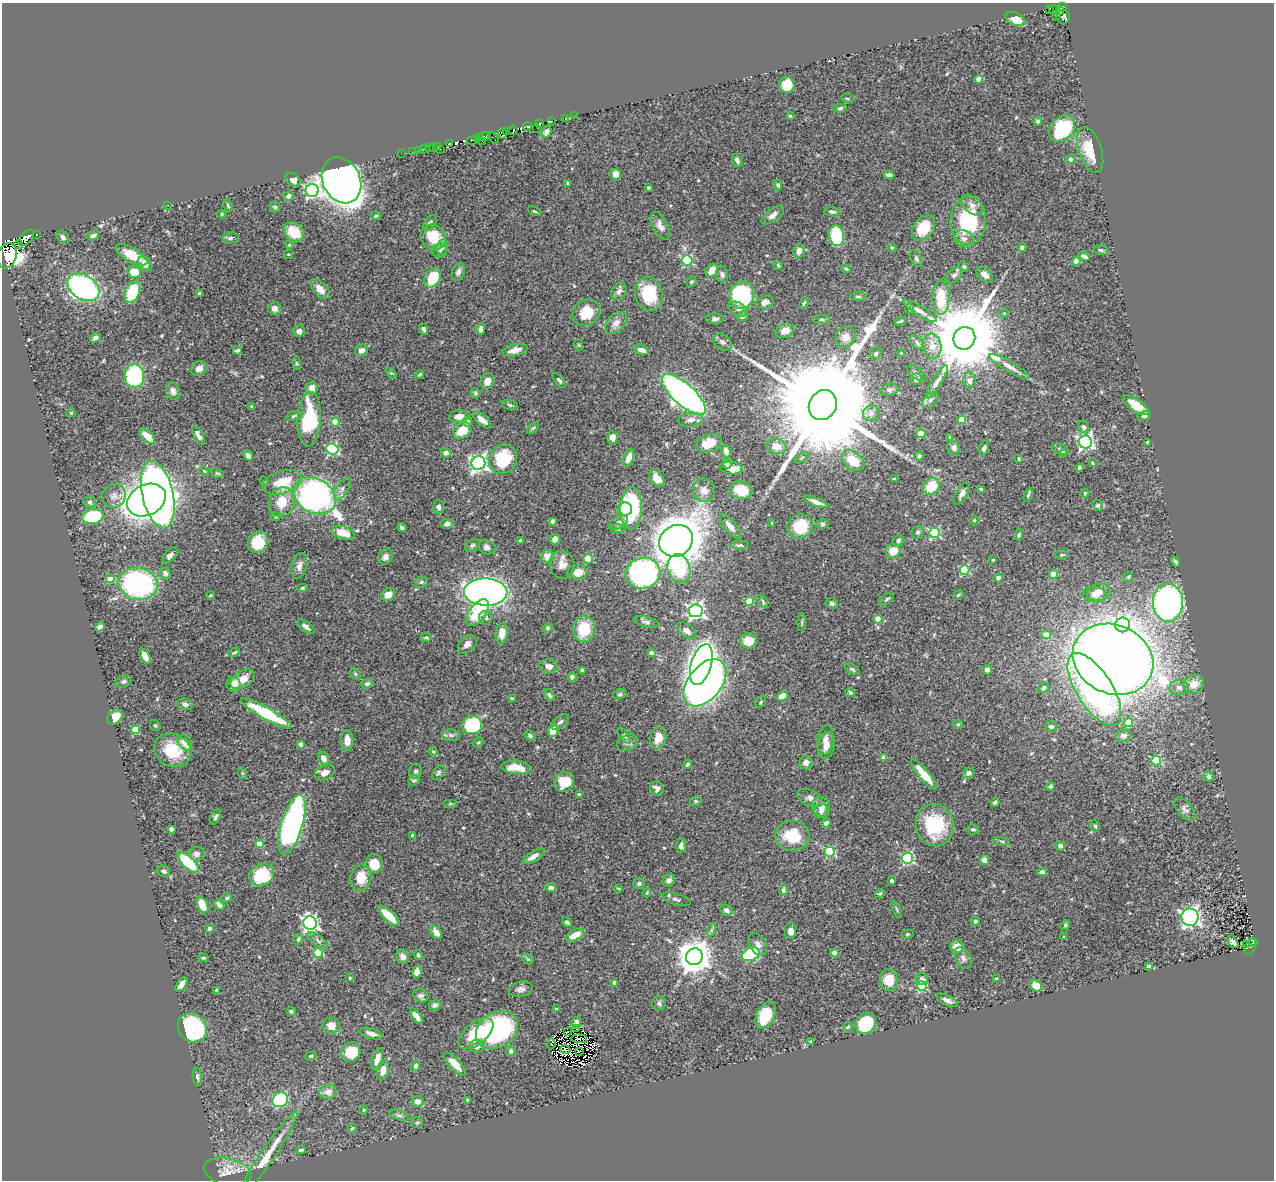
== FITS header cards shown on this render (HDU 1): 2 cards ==
NAXIS1  =                 1272
NAXIS2  =                 1178

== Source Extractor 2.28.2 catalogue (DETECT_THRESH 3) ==
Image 1272 x 1178 px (HDU 1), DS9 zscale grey, 1 PNG px = 1 image px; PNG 1276 x 1182 px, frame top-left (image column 1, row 1178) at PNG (2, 3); each listed source drawn as its Kron ellipse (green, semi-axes under 4 px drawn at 4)
Background 0.389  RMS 0.022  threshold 0.0648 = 3 sigma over >= 5 px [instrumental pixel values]
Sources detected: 571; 16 with non-positive FLUX_AUTO (blend fragments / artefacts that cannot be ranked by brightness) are neither listed nor drawn; of the other 555, the 500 brightest by FLUX_AUTO listed and drawn (55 fainter detections omitted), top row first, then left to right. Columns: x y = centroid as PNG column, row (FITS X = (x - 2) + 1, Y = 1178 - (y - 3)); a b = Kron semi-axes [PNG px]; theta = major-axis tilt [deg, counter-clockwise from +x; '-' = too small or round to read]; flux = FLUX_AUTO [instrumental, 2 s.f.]
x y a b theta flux
1062 7 4 3 - 100
1049 9 3 3 - 15
1053 9 4 3 - 39
1060 11 4 3 - 120
1056 17 3 2 - 15
1063 17 7 6 - 79
1015 19 10 6 -24 19
979 79 4 4 - 25
787 85 8 7 - 43
848 98 6 3 -9 1.8
840 108 6 4 10 3
574 116 2 2 - 3.4
790 116 3 3 - 3.1
566 119 4 2 - 5.8
552 121 2 2 - 6.2
1038 121 4 4 - 3.9
539 124 3 3 - 260
527 126 4 3 - 150
537 128 3 2 - 49
1062 129 15 11 49 120
513 130 4 2 - 200
506 131 2 2 - 19
546 132 6 4 63 5
502 134 6 3 -67 43
485 136 6 3 6 110
478 138 4 3 - 54
494 138 6 2 -58 10
472 140 6 4 8 65
482 141 3 2 - 11
450 144 4 3 - 200
437 146 3 2 - 5.4
429 148 2 2 - 2.7
434 148 3 2 - 7.4
425 149 5 2 - 7.8
441 149 2 2 - 2.3
419 150 4 2 - 4.2
1090 150 24 11 -72 49
412 152 2 2 - 2.5
401 154 2 2 - 4.3
1070 159 5 4 - 6.8
737 160 7 4 -60 5.3
616 174 5 5 - 15
889 175 5 4 - 4.5
293 180 8 6 -38 7.9
342 180 24 18 -64 1200
568 183 3 3 - 2
778 185 5 4 - 3.2
648 187 3 3 - 1.8
312 190 6 6 - 310
288 196 5 5 - 5
167 205 2 2 - 8.5
972 205 12 8 -43 9.1
228 206 6 3 -64 1.9
275 207 5 5 - 2
534 211 7 4 -26 2
832 212 8 4 -7 5
222 214 4 4 - 1.5
773 215 13 6 36 8.6
376 216 5 3 - 2
968 221 24 17 87 110
430 223 8 5 53 3.9
660 226 15 7 -62 8.6
924 228 14 10 51 47
294 232 11 9 -40 36
36 235 3 3 - 70
93 235 6 4 25 4.3
837 236 10 7 -80 94
63 237 7 5 -45 4
433 237 13 12 - 48
26 238 10 5 46 260
230 238 8 5 10 3.4
964 238 10 8 -15 8.1
18 244 4 3 - 68
289 245 4 3 - 1.7
443 247 8 5 77 3.8
892 248 5 3 - 1.5
1022 248 4 4 - 3.7
440 250 7 7 - 3.7
1101 250 7 5 -15 2.4
799 251 7 6 - 9.8
288 254 4 3 - 1.6
131 255 18 7 -29 24
7 256 13 9 71 8900
1084 256 6 4 -30 4.5
916 259 9 5 -65 3.3
687 260 5 5 - 140
1076 261 4 4 - 6.8
145 264 8 5 -55 9.6
778 265 4 3 - 1.7
964 267 6 4 -49 2.2
846 269 5 3 - 1.9
712 270 7 5 53 16
134 272 7 6 - 19
458 272 9 6 67 5.7
722 274 9 6 -80 4.4
954 275 10 6 41 5
985 275 10 6 -44 8.4
433 278 10 7 61 53
691 282 5 4 - 2
83 287 17 12 -31 380
320 289 12 6 -46 13
619 291 9 7 56 6.6
132 292 11 7 68 59
200 294 4 3 - 4.9
649 294 17 13 -76 63
742 295 13 12 - 180
858 297 8 3 -1 2.4
941 298 17 8 89 52
765 302 9 6 25 7.2
804 303 5 3 - 2.4
275 308 6 6 - 6.1
738 309 10 6 -29 5.7
910 309 5 4 - 1.9
920 311 19 5 -32 8.5
586 313 14 12 45 33
1004 313 4 4 - 1.5
742 316 6 5 - 3.7
715 319 9 5 2 4.3
822 320 8 4 0 2.5
900 321 5 3 - 2.1
616 323 13 8 48 11
424 329 6 4 -68 4.1
481 329 6 3 90 5
299 331 6 5 - 7
785 331 10 6 19 11
845 337 10 10 - 11
95 338 5 4 - 4.7
964 338 11 10 - 23000
722 342 10 7 -37 4.8
917 343 9 5 -45 3.4
579 345 5 3 - 1.6
932 346 13 9 -81 17
361 350 6 5 - 8.7
515 350 13 6 13 15
641 350 8 4 -19 9.1
237 351 4 3 - 3.2
876 353 6 5 - 3
901 353 4 3 - 1.5
297 363 7 3 -81 1.8
1009 366 23 5 -30 9
199 369 8 7 - 10
391 373 6 4 -42 1.9
916 373 11 5 -36 4.6
420 374 4 3 - 2.2
134 376 12 10 -88 170
916 379 6 6 - 5.6
559 380 8 4 -50 3.1
487 381 8 6 69 13
970 381 8 6 -86 6.1
937 382 19 5 59 8.1
312 388 6 5 - 12
889 390 9 6 13 4.7
173 391 9 6 -68 7.2
476 393 5 5 - 2.6
684 395 28 10 -42 760
930 400 9 6 45 4.9
510 405 8 4 -14 2.7
823 405 15 13 60 69000
1136 405 15 6 -34 33
252 406 3 3 - 2
71 413 4 4 - 1.7
871 413 8 8 - 7.4
294 416 8 4 13 2.3
459 416 9 6 5 11
1144 416 6 4 15 3.8
309 419 27 11 86 110
482 420 11 5 -40 10
691 420 13 7 6 7.5
962 420 4 4 - 34
335 422 4 4 - 50
467 422 5 4 - 9.7
1084 427 6 5 - 4
533 428 7 4 45 2.4
462 431 10 7 33 28
921 433 4 4 - 34
147 436 9 5 -44 23
198 436 10 4 -58 7.2
612 437 6 5 - 11
950 438 4 3 - 1.9
1085 442 6 6 - 400
709 443 13 8 20 29
1147 443 3 3 - 1.9
776 446 10 7 -15 19
954 448 7 6 - 5.7
984 448 7 4 67 4.7
332 449 6 5 - 160
1060 449 9 5 -21 3.6
726 451 6 4 -73 7.2
446 453 5 4 - 6.5
1063 453 4 4 - 9.6
248 456 5 4 - 6.7
919 456 5 5 - 2.5
629 458 9 5 70 13
802 458 8 3 31 2.1
503 459 15 13 61 75
1019 459 4 3 - 1.7
853 461 13 8 -38 30
478 463 7 7 - 520
1092 463 4 3 - 1.7
727 464 4 4 - 3.8
731 468 12 6 -7 13
1079 468 4 3 - 3.3
204 471 5 3 - 1.5
217 473 7 4 -18 2.2
657 478 9 6 -50 17
895 479 3 3 - 2.2
264 481 4 4 - 1.7
282 482 20 11 17 45
931 486 9 7 40 36
342 489 12 6 57 6.7
981 489 4 3 - 4.3
704 490 11 11 - 11
741 490 11 9 -13 28
1085 493 4 4 - 1.6
962 494 12 5 61 6.5
158 495 34 15 -77 1100
1028 495 7 4 68 2.3
114 496 12 11 - 10
315 496 22 17 -30 480
146 500 20 15 27 1000
90 502 6 6 - 2.9
282 502 15 12 71 32
816 502 13 4 -22 9.6
1098 505 5 5 - 3.4
438 507 7 5 -86 4.7
631 508 21 11 87 160
625 509 7 6 - 25
93 516 11 7 11 89
276 517 5 4 - 1.7
974 520 5 4 - 1.7
553 521 4 3 - 3.1
619 522 10 6 33 5.5
772 523 4 3 - 1.5
447 524 6 4 11 4.9
823 524 6 4 -1 2.6
730 526 15 6 -51 9
800 526 13 12 - 48
402 528 4 3 - 3.9
618 529 6 5 - 2.4
918 532 6 5 - 3.3
343 533 12 6 -17 28
934 533 5 5 - 140
1019 535 5 4 - 3.1
555 539 5 5 - 7.3
898 540 6 5 - 3.1
520 541 3 3 - 3.8
676 541 17 15 34 2500
258 542 11 10 - 43
472 545 8 5 38 3.2
740 545 9 4 0 2.6
487 547 9 7 -23 5.7
893 551 7 7 - 26
170 555 9 5 47 6.6
1062 555 6 5 - 2.5
547 556 6 6 - 17
386 557 8 7 - 7.4
588 559 4 4 - 52
993 560 3 3 - 1.5
1176 561 5 4 - 3
562 565 14 12 -69 13
299 566 13 7 76 9.3
679 569 15 11 -74 120
964 570 5 5 - 90
578 572 10 7 -3 20
165 573 6 5 - 4.6
643 573 17 15 14 490
1054 574 4 4 - 25
1128 577 5 5 - 2
998 578 4 4 - 22
110 579 4 4 - 20
421 582 6 5 - 2.9
138 584 20 16 -12 310
302 588 5 4 - 1.9
486 592 22 13 -3 1200
1099 592 12 8 14 16
210 595 4 3 - 1.6
388 595 7 6 - 15
958 595 6 4 20 2.2
1095 595 12 7 -8 11
887 599 9 5 38 3.2
749 601 4 4 - 54
763 602 7 4 -64 2.2
1168 602 19 15 90 490
832 603 6 5 - 3.6
696 611 7 6 - 450
478 612 15 8 53 56
486 618 7 6 - 4.7
878 619 4 4 - 23
646 622 13 5 -13 4
802 622 9 3 86 2.3
1123 625 7 7 - 280
100 627 5 4 - 6.1
306 627 10 5 -35 6.4
548 628 5 4 - 1.9
584 629 13 11 82 49
687 631 11 6 -36 8.9
502 633 10 6 82 15
1046 635 4 4 - 21
426 637 5 4 - 2.1
748 641 8 7 - 20
467 644 10 7 44 7.3
234 652 6 3 30 1.9
651 653 4 4 - 5.4
145 656 8 4 -63 15
1113 659 41 34 -24 3600
701 664 21 10 73 1300
548 666 9 6 -9 9.6
852 669 8 4 -31 3.1
582 670 3 3 - 2.8
987 670 5 4 - 8.4
355 674 6 5 - 2.3
572 677 4 4 - 5.5
242 679 13 8 30 20
123 681 8 6 19 3.8
705 683 27 16 51 1400
233 684 7 7 - 14
367 684 6 4 22 4.5
1194 684 10 9 - 19
1044 688 5 5 - 4.1
1179 688 9 7 5 8.3
1094 689 41 17 -58 560
850 693 5 4 - 2.3
620 694 7 5 16 2.6
549 695 7 4 -51 3.1
782 696 6 4 33 16
512 699 4 3 - 2.8
761 702 6 5 - 2.1
185 704 8 5 -16 5.4
266 713 29 6 -29 100
115 717 8 6 39 24
560 722 10 5 37 4.1
1129 723 4 4 - 31
958 724 5 5 - 2.1
155 725 6 5 - 2.3
472 725 10 9 - 130
1051 726 6 5 - 4.8
136 730 4 4 - 46
553 731 6 4 66 29
451 735 9 5 -8 4.1
530 736 6 4 -35 3.4
624 736 9 4 -54 3.1
1123 736 7 6 - 8.4
658 738 11 8 77 22
826 740 15 7 84 9.4
347 741 10 6 89 15
185 743 9 6 -50 17
478 743 6 4 51 2.2
627 743 11 7 28 5.8
301 744 4 4 - 5
826 746 14 8 79 12
173 750 19 16 -27 51
433 751 4 4 - 1.7
884 757 4 4 - 12
324 758 7 5 -62 12
1156 761 5 5 - 80
806 763 6 6 - 8
687 764 5 3 - 2.5
516 768 16 6 -6 25
415 771 7 6 - 3.6
242 773 6 4 -72 1.6
325 773 11 6 26 12
439 773 8 5 54 2.9
969 773 6 5 - 5.4
924 775 19 5 -50 31
1208 777 5 5 - 3.8
414 780 6 5 - 2.8
564 782 11 9 48 34
1050 786 5 3 - 3.1
657 789 7 6 - 7.1
580 795 4 3 - 3.3
810 798 13 8 -24 7.7
696 801 6 4 14 2.5
995 802 4 3 - 3.5
450 804 7 3 0 1.6
821 807 10 9 - 12
1185 809 14 7 -52 6.2
821 811 7 6 - 8.3
216 817 8 4 63 3.1
826 823 5 4 - 5.7
292 825 31 10 73 540
935 825 21 19 -74 87
1095 826 6 4 -72 2.6
171 829 4 4 - 7.8
973 829 6 5 - 2.9
412 835 4 3 - 2.2
793 836 17 15 -1 53
1002 841 8 3 -14 2.4
260 844 4 4 - 24
681 846 7 5 87 4.9
1060 846 4 4 - 5.2
830 852 5 5 - 120
197 854 8 7 - 6.1
533 856 12 5 31 9.3
907 858 5 5 - 190
984 860 5 4 - 13
188 862 13 6 -44 72
374 864 9 8 - 28
164 871 7 5 -29 3.8
1042 872 4 4 - 4.5
262 875 13 10 34 70
361 878 13 10 81 28
669 880 7 5 41 7.3
891 881 3 3 - 4.6
639 883 6 5 - 3.6
551 888 5 4 - 7.6
618 888 4 2 - 1.6
783 890 5 4 - 3.6
647 893 5 3 - 1.8
880 893 5 4 - 1.8
227 898 5 4 - 2.4
676 899 15 5 -17 5.1
202 905 9 5 -67 26
219 905 6 4 -45 6.7
897 909 9 3 -69 2.3
726 910 6 5 - 5.9
389 916 14 5 -44 35
1190 917 8 8 - 510
975 921 5 4 - 2.4
567 922 5 4 - 3.5
310 923 7 6 - 390
1065 925 5 4 - 2
210 928 4 4 - 4
711 930 7 4 71 2.6
790 931 8 5 86 10
436 932 7 5 -53 12
908 934 6 4 14 2
575 935 9 5 27 21
1064 936 3 3 - 1.5
298 939 5 4 - 2.9
318 941 12 5 -37 4.9
1233 942 7 4 -53 5.7
1253 942 4 3 - 23
758 944 12 8 -60 8.5
1247 944 3 3 - 11
1250 946 9 5 68 26
957 947 6 6 - 20
318 953 5 4 - 61
834 953 4 4 - 17
751 954 9 6 27 82
418 955 5 4 - 2.6
402 956 7 6 - 8.4
694 957 8 8 - 3000
203 958 5 4 - 1.6
963 958 11 7 -60 6.5
528 959 6 4 -29 2.4
1149 966 3 3 - 4.2
417 972 6 4 80 14
350 978 4 3 - 1.6
922 979 6 5 - 6.4
996 979 3 3 - 1.9
889 980 11 9 -84 30
615 983 4 4 - 12
182 985 8 4 55 9.7
922 986 5 5 - 110
1036 986 6 5 - 25
521 989 12 7 10 6.7
216 990 4 3 - 1.5
421 996 8 6 -34 4.4
947 1000 12 5 -25 6.1
659 1003 7 7 - 4
435 1005 6 5 - 3.5
556 1009 4 3 - 2
291 1011 5 4 - 2.4
766 1015 14 9 64 41
416 1016 9 4 -54 10
577 1022 5 4 - 4.3
866 1024 11 9 53 84
331 1026 8 8 - 16
848 1027 5 4 - 2.1
192 1028 16 13 -46 260
576 1029 3 2 - 5
497 1030 22 17 33 220
567 1032 3 2 - 1.5
371 1034 12 5 -18 7.7
476 1034 21 11 39 61
579 1039 8 2 -5 2.6
811 1041 3 3 - 2.5
551 1044 5 3 - 7.2
477 1046 7 6 - 6.3
565 1049 5 3 - 2.7
511 1051 5 4 - 4.8
579 1051 3 2 - 1.9
351 1052 10 9 - 45
311 1056 6 4 15 2.1
377 1059 11 5 74 12
455 1064 15 5 -48 20
416 1066 5 4 - 3.7
383 1070 10 6 79 11
197 1077 9 4 -86 3.4
328 1092 8 7 - 10
280 1100 8 7 - 110
468 1100 4 3 - 1.8
418 1101 6 5 - 9.8
364 1110 4 4 - 1.6
399 1115 10 4 -17 3.3
417 1123 6 5 - 2.2
352 1128 4 3 - 1.5
301 1150 5 3 - 2.8
267 1155 54 7 56 38
228 1172 24 13 -12 21
At the frame edge (FLAGS 8, measured only in part): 1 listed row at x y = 7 256
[55 fainter detections neither listed nor drawn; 16 non-positive-flux detections neither listed nor drawn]